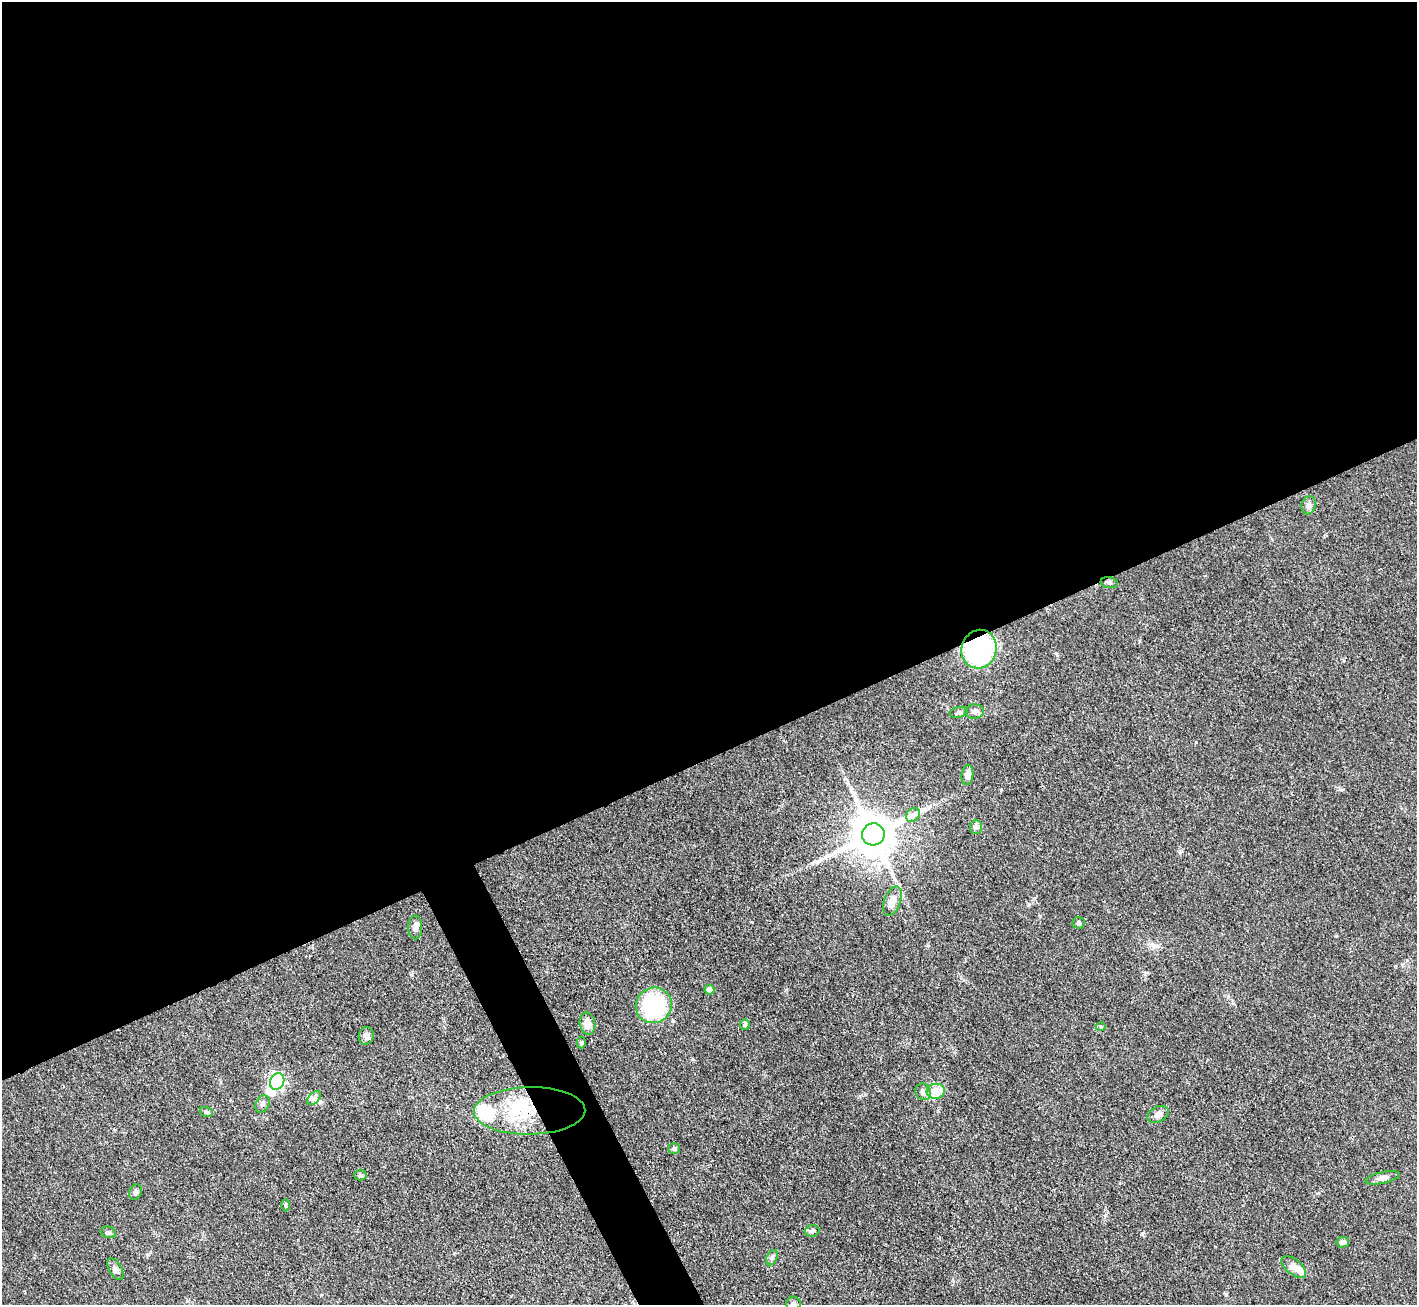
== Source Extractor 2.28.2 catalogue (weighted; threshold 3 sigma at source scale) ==
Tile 2 of 4 x 4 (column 2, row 1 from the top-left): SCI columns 1416-2830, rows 4197-5499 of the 5663 x 5651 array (HDU 1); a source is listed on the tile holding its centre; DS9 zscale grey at full resolution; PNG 1419 x 1307 px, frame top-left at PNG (2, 2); each listed source drawn as its Kron ellipse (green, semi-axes under 4 px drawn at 4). Shown black and unused: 60% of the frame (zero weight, under 3 of 4 exposures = <1% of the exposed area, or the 3 px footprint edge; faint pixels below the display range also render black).
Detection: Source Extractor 2.28.2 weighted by HDU 2 'WHT'; one run over the whole footprint, this tile lists its part. Background 0.0509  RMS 0.0048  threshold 0.0218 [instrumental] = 3 sigma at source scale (4.5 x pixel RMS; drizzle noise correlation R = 1.50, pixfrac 1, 0.05/0.05 arcsec/px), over >= 5 px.
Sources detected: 43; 2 inside a brighter object's white glare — neither listed nor drawn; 2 inside a brighter listed object's ellipse — not listed separately; the other 39 listed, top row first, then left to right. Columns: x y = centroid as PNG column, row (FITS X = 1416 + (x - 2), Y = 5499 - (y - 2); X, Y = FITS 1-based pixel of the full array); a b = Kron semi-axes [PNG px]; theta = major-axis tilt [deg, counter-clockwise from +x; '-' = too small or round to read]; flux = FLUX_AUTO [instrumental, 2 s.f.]
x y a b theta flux
1309 505 9 7 74 1.8
1109 583 9 5 -9 1.2
979 649 19 17 71 79
974 711 9 7 4 1.8
959 712 9 5 12 1.1
967 775 10 6 82 3.1
913 815 8 6 47 1.9
976 827 7 6 - 1.3
873 834 11 11 - 2200
892 901 15 8 69 4.7
1079 923 6 6 - 0.97
415 927 12 7 -90 2
709 990 5 5 - 3.2
654 1005 18 17 - 42
588 1024 11 8 -81 4.4
745 1025 5 4 - 0.7
1101 1027 5 3 - 0.48
366 1036 9 7 75 2
581 1042 6 4 -89 0.75
277 1081 9 7 64 110
936 1091 9 7 8 3.2
923 1092 8 7 - 1.9
314 1098 8 5 45 1.5
262 1104 9 6 61 1.5
530 1111 55 24 1 36
206 1112 7 5 -15 0.84
1158 1114 11 7 26 2.8
674 1149 6 5 - 0.83
360 1175 6 5 - 0.92
1383 1178 17 5 12 2.3
136 1192 8 6 65 1.3
285 1205 6 4 -89 0.67
812 1231 7 5 9 1.1
108 1232 8 5 -18 1.1
1343 1242 6 5 - 1.7
772 1258 8 5 63 1.1
1294 1267 14 7 -38 4.8
116 1269 12 6 -60 1.9
793 1304 7 7 - 1.3
Overlapping masked pixels (flux is a lower limit): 2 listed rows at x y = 979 649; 530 1111
Isophote crosses this tile's border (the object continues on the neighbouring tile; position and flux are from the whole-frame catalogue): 1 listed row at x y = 793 1304
Unlisted compact peaks at least as high as the median listed source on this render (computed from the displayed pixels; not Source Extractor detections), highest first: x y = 1142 1234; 1180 852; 1226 1294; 1001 790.